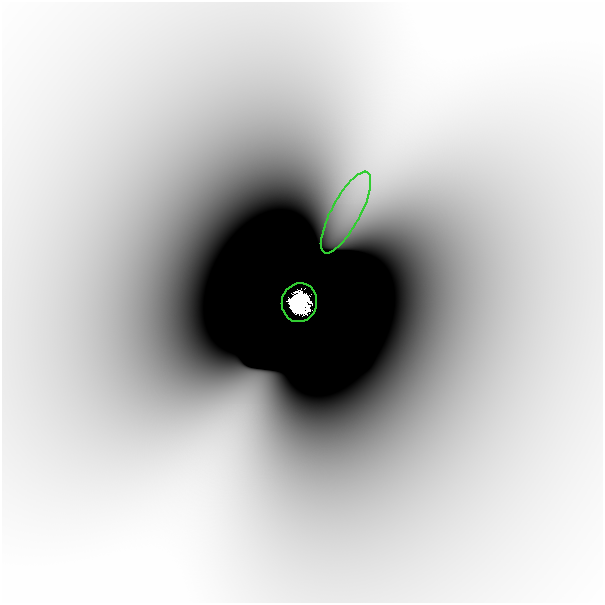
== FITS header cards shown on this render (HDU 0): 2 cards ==
NAXIS1  =                  601
NAXIS2  =                  601

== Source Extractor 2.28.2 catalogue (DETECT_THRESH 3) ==
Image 601 x 601 px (HDU 0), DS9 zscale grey, 1 PNG px = 1 image px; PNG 605 x 605 px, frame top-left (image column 1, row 601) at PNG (2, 2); each listed source drawn as its Kron ellipse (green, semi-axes under 4 px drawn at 4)
Background -7.86e-09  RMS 1.2e-09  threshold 3.75e-09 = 3 sigma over >= 5 px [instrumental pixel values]
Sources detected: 3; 1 with non-positive FLUX_AUTO (blend fragments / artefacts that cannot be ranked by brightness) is neither listed nor drawn; the other 2 listed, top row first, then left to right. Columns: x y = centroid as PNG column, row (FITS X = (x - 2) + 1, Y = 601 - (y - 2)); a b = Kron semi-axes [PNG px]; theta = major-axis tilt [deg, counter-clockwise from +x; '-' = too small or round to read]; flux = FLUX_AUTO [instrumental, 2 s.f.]
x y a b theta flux
346 213 45 14 62 3.7e-06
299 303 19 17 78 7.4e+00
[1 non-positive-flux detection neither listed nor drawn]